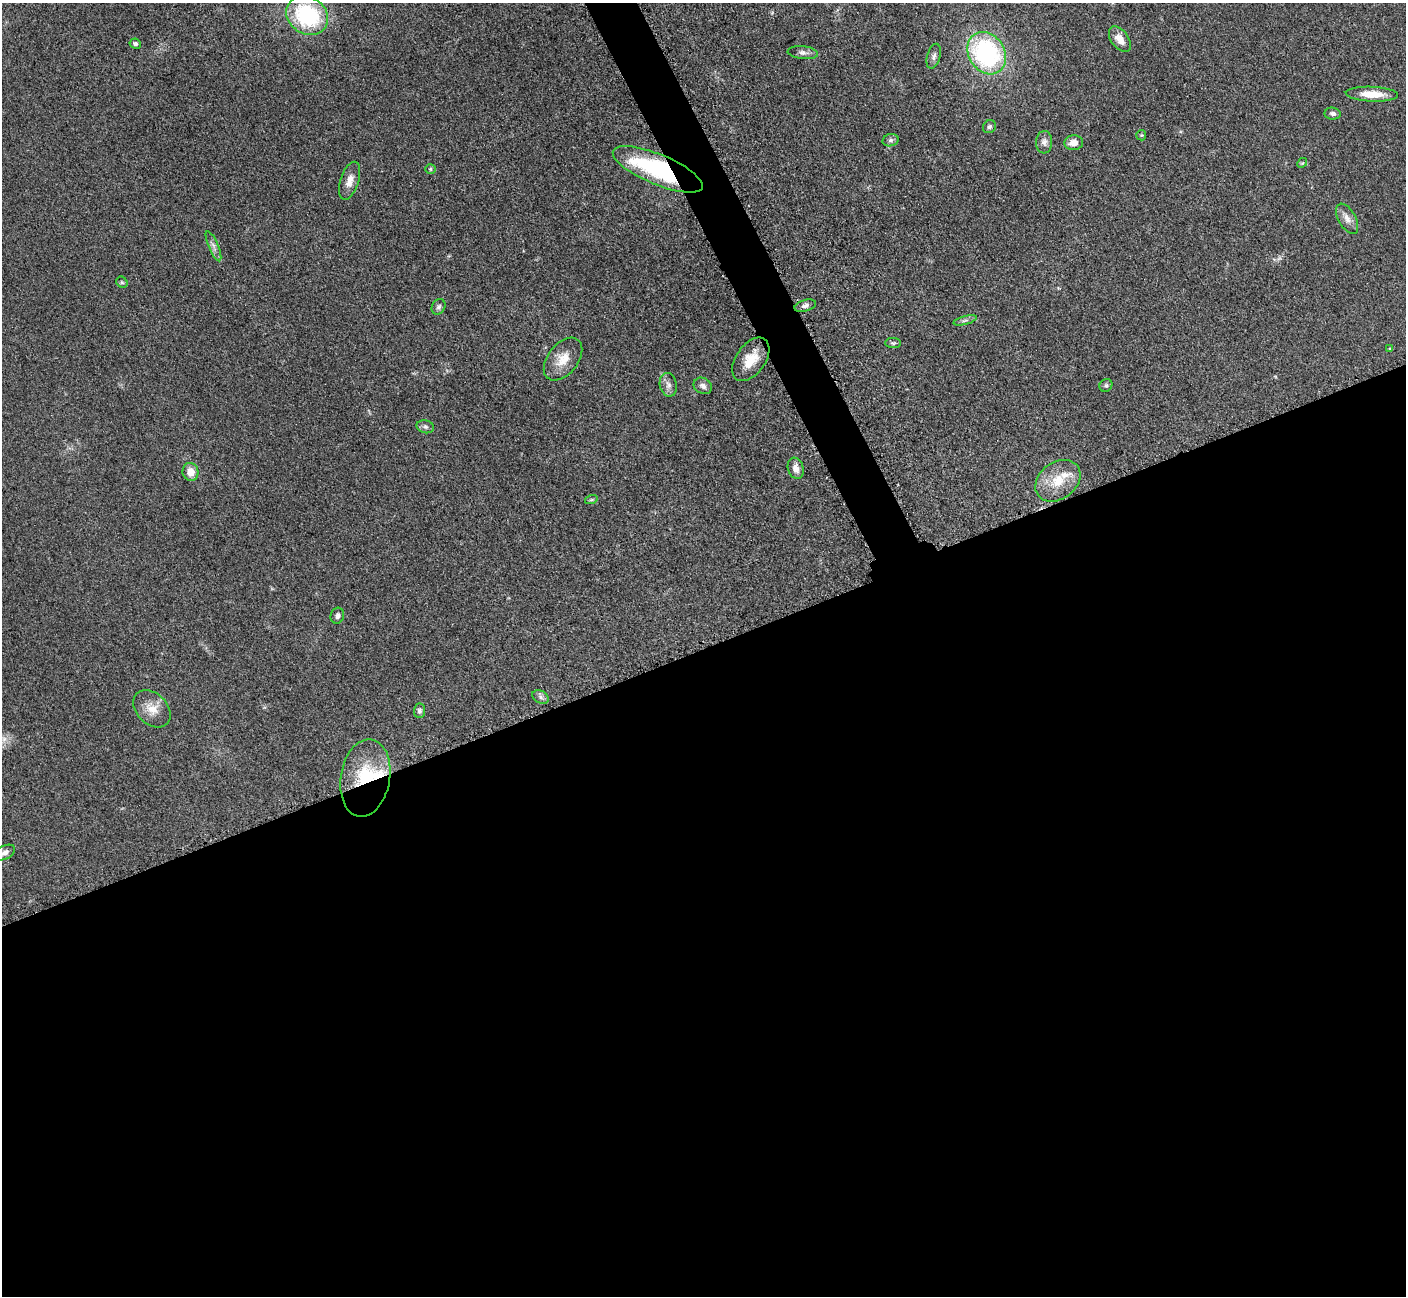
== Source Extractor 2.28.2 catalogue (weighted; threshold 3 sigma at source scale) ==
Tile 15 of 4 x 4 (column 3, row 4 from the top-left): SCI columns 2826-4229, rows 298-1591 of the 5698 x 5663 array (HDU 1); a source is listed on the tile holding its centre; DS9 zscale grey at full resolution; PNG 1408 x 1298 px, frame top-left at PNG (2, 3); each listed source drawn as its Kron ellipse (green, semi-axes under 4 px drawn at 4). Shown black and unused: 52% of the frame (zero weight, under 3 of 5 exposures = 4% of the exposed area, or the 3 px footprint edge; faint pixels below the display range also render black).
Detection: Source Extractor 2.28.2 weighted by HDU 2 'WHT'; one run over the whole footprint, this tile lists its part. Background 0.0525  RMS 0.0056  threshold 0.0251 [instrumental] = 3 sigma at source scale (4.5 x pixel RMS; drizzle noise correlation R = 1.50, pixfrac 1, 0.05/0.05 arcsec/px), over >= 5 px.
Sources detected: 43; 2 inside a brighter listed object's ellipse — not listed separately; the other 41 listed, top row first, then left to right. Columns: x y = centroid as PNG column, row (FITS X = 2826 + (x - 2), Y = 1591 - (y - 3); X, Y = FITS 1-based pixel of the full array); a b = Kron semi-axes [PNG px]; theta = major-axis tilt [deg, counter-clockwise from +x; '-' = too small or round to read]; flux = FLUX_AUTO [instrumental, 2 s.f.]
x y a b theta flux
307 15 22 18 -35 54
1120 39 14 8 -54 5.8
135 44 6 5 - 1.3
803 53 15 6 -6 2.5
987 53 22 18 -58 87
934 56 13 6 74 2.2
1372 94 26 7 -3 9.4
1333 114 8 6 -7 1.8
989 127 7 6 - 1.2
1141 135 5 5 - 0.66
891 140 8 6 15 1.6
1044 142 11 8 87 2.7
1074 143 9 7 4 5
1302 163 5 4 - 0.62
430 169 5 4 - 0.77
658 169 48 15 -23 70
350 181 20 9 72 5.1
1347 219 16 8 -61 4.3
213 246 16 5 -67 2.5
122 282 6 5 - 0.82
805 306 11 5 17 2
439 307 8 6 61 1.5
965 320 12 3 15 1.3
893 343 7 5 -1 1
1390 349 4 4 - 0.63
563 359 24 15 52 9.6
751 359 24 14 55 11
668 385 12 8 -79 2.9
1106 385 7 6 - 1.2
703 386 10 7 -31 2.3
425 427 9 6 -13 1.5
796 468 11 7 -73 3.6
190 472 9 8 - 6.6
1058 481 24 18 37 14
591 500 6 4 18 0.83
337 616 8 6 73 1.7
541 697 9 6 -28 1.8
152 709 21 15 -45 8.7
419 711 7 5 86 1.4
365 778 39 24 81 34
5 853 11 6 28 2.7
Overlapping masked pixels (flux is a lower limit): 2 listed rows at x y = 658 169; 365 778
Isophote crosses this tile's border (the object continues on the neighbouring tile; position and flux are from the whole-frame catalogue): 1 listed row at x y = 5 853